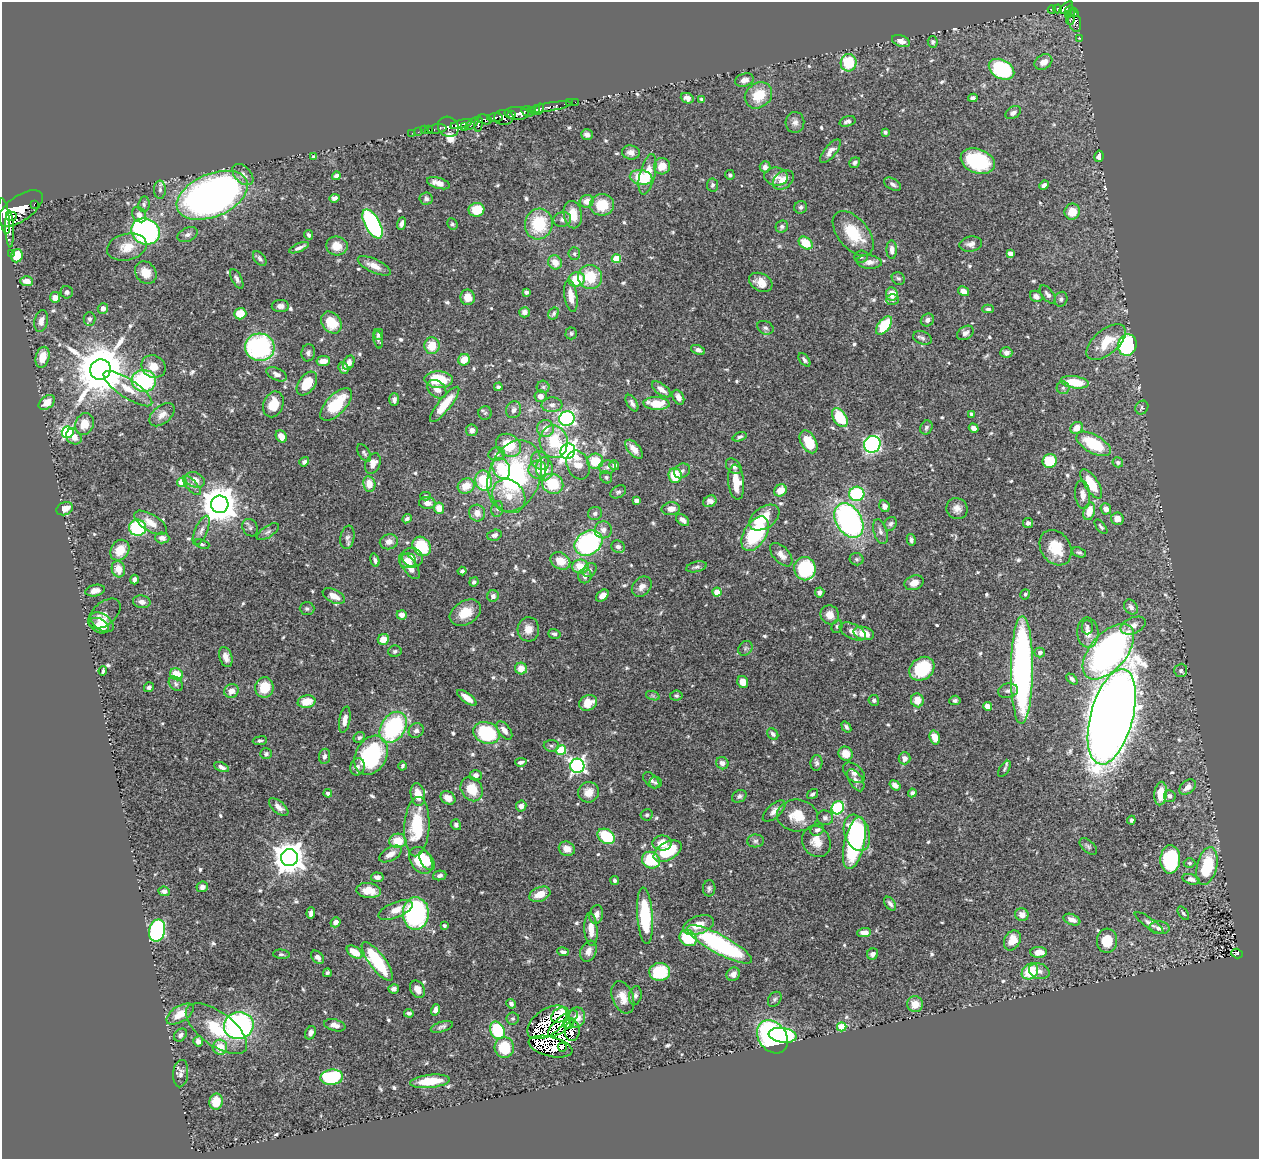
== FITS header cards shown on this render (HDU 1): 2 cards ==
NAXIS1  =                 1257
NAXIS2  =                 1157

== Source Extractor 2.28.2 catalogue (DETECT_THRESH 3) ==
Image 1257 x 1157 px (HDU 1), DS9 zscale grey, 1 PNG px = 1 image px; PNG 1261 x 1161 px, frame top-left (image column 1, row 1157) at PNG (2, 2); each listed source drawn as its Kron ellipse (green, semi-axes under 4 px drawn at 4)
Background 0.621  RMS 0.025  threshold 0.0738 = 3 sigma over >= 5 px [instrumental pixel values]
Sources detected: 661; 4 with non-positive FLUX_AUTO (blend fragments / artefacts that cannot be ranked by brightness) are neither listed nor drawn; of the other 657, the 500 brightest by FLUX_AUTO listed and drawn (157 fainter detections omitted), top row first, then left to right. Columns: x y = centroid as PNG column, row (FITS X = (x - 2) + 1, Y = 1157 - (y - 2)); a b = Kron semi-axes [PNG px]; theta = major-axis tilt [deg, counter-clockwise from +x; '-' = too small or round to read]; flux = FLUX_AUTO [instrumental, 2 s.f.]
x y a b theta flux
1066 8 8 4 39 210
1057 9 4 3 - 74
1052 10 4 3 - 53
1070 11 5 5 - 160
1074 13 4 3 - 190
1068 15 4 3 - 93
1070 20 5 2 - 43
1074 21 11 6 -73 120
1080 38 3 3 - 4
901 41 9 5 -22 11
933 42 6 5 - 3.9
1043 62 9 7 31 15
849 63 9 8 - 81
1001 69 13 9 -28 170
744 80 9 6 16 10
758 95 14 12 39 43
687 98 7 5 -23 7.7
973 98 4 4 - 6.9
701 99 4 3 - 3.1
575 102 3 2 - 4.8
570 103 2 2 - 3.1
550 107 22 3 9 200
539 109 6 4 63 310
535 110 5 3 - 270
528 111 7 5 -13 340
517 113 12 6 -5 1500
1013 113 8 5 32 7.5
512 115 3 2 - 260
495 117 7 4 4 170
504 117 9 7 1 410
484 119 8 4 -14 570
847 121 8 5 16 5
795 122 10 9 - 8.7
461 124 11 4 13 800
472 124 8 3 42 170
478 124 7 4 83 190
448 127 11 9 -36 670
464 127 3 2 - 120
437 129 9 4 8 46
424 130 3 2 - 7
429 130 2 2 - 7.2
418 132 2 2 - 5.8
885 132 4 3 - 3.2
412 133 2 2 - 3.1
587 135 6 5 - 6
830 151 14 6 50 10
631 152 9 7 -8 9.9
1099 156 6 4 78 9.1
314 157 4 4 - 4.1
978 161 17 12 -20 130
855 163 6 5 - 4.5
662 166 8 8 - 22
765 167 5 5 - 6.6
243 174 12 8 -46 9.2
647 174 20 7 76 31
730 175 5 4 - 3.2
336 176 4 4 - 5.8
776 176 12 9 -6 10
641 177 11 7 -11 70
783 180 12 8 40 19
438 183 12 5 -17 14
893 184 9 5 -31 5.7
713 185 6 5 - 3.5
1044 185 5 4 - 7.2
160 190 9 6 -90 5.6
212 195 37 21 23 1100
334 198 5 4 - 6.2
426 199 6 6 - 4.9
587 201 7 6 - 13
34 204 3 3 - 34
144 204 8 5 83 4.1
602 205 12 11 - 44
801 207 6 6 - 4.2
20 208 26 12 35 2800
476 210 8 7 - 41
1072 212 8 7 - 28
139 215 8 6 -54 9.7
573 215 14 9 -80 27
4 216 18 5 -81 1900
11 216 5 3 - 380
562 219 9 7 17 6.8
372 224 16 7 -61 280
402 224 6 4 70 7.2
452 224 6 5 - 3.2
539 224 15 14 - 84
782 226 6 6 - 5.2
10 229 18 3 -87 390
145 231 15 12 -26 480
853 233 26 15 -50 63
188 235 10 6 25 6.6
308 235 5 4 - 4
806 243 7 5 -40 41
971 244 11 7 8 8.6
337 246 11 9 -5 23
127 247 20 13 13 28
299 248 10 3 24 6.3
892 250 9 5 -88 9
1010 253 4 4 - 14
11 254 3 2 - 3.3
574 254 6 5 - 3.1
17 256 6 6 - 39
861 256 7 6 - 4.4
260 258 8 5 -49 4.2
616 258 4 4 - 47
555 262 7 6 - 19
869 262 12 6 -5 9.3
374 266 18 6 -25 18
146 273 12 10 -52 26
590 277 12 12 - 51
898 278 7 6 - 3.7
237 279 10 5 -62 5.4
577 279 8 7 - 44
27 281 6 5 - 16
761 282 12 8 -27 19
963 291 6 4 -31 13
67 292 6 6 - 4.1
526 292 4 3 - 4.5
892 294 7 6 - 21
1048 294 11 5 -51 5.6
571 296 16 6 -81 19
1036 296 6 5 - 7
55 297 5 5 - 13
468 297 8 7 - 19
1061 299 7 6 - 4.5
892 300 6 5 - 3.9
280 306 8 6 0 7.8
103 308 5 5 - 8.4
988 309 6 4 0 3.5
524 312 5 5 - 9.9
554 313 6 5 - 3.6
240 314 6 5 - 29
89 319 6 6 - 4.1
927 320 7 6 - 5.9
41 321 11 6 77 9.9
331 323 12 9 -53 39
884 325 11 5 51 65
765 328 9 6 -26 4.6
571 333 6 6 - 3.4
965 333 9 6 32 6.3
379 334 5 4 - 4.1
922 338 9 6 -22 4.8
378 339 9 4 -76 3.8
1106 342 23 12 40 49
1127 345 11 9 76 190
432 346 8 7 - 31
260 347 15 13 -5 240
698 350 7 4 -24 5.8
308 353 8 6 81 5.5
1006 353 6 5 - 8.2
42 357 10 7 75 19
464 360 6 5 - 22
804 360 8 4 -54 4.4
323 361 6 5 - 16
349 363 7 5 62 9.6
153 366 12 11 - 21
344 368 6 5 - 5
101 370 10 10 - 10000
277 374 11 6 -25 8.7
439 380 14 8 -3 56
144 381 12 11 - 190
1075 382 14 6 -8 51
307 384 13 8 55 40
498 387 4 4 - 3.8
543 387 6 6 - 3.7
1063 388 6 6 - 4.1
128 389 29 9 -34 32
437 389 11 7 -42 13
661 389 11 5 -37 12
540 396 6 6 - 12
678 397 8 5 -63 12
394 400 6 5 - 6.4
47 402 9 6 37 19
632 403 9 5 -60 6
273 404 13 10 68 30
336 404 20 10 46 74
445 404 22 6 51 41
657 404 13 6 -3 41
552 405 10 7 3 7.7
1142 407 7 6 - 3.6
514 410 8 7 - 7.5
485 413 7 6 - 3.5
971 414 4 4 - 3.1
162 415 15 9 40 13
840 418 10 6 -56 69
567 419 8 7 - 350
84 424 11 9 68 27
545 428 8 8 - 17
926 428 7 6 - 3.8
974 428 5 4 - 7.7
1076 428 6 5 - 19
472 430 6 6 - 8.3
68 432 6 6 - 210
281 436 6 5 - 14
74 437 8 7 - 14
739 437 7 4 20 3.6
554 442 16 14 -81 65
808 442 12 7 -60 44
872 444 8 8 - 290
1094 444 19 9 -29 79
509 445 13 10 -33 59
634 449 11 6 -48 16
568 451 8 7 - 790
364 453 9 5 -57 3.9
496 454 8 7 - 8.7
540 460 9 8 - 13
595 461 8 7 - 42
1050 461 7 7 - 58
304 462 5 4 - 4.7
1118 462 5 5 - 4.5
373 463 11 7 66 15
578 465 15 11 -67 28
614 465 5 5 - 6.6
734 466 9 6 -47 7.1
607 467 8 6 4 6.4
501 468 11 8 -64 56
537 469 9 8 - 16
544 469 11 8 -86 32
682 471 8 6 37 5.4
675 475 7 6 - 51
514 476 37 26 71 280
606 477 6 5 - 3.2
195 480 10 7 -25 14
484 481 10 8 -78 92
182 482 5 4 - 42
736 482 17 8 -84 37
369 484 8 6 -79 23
553 484 11 9 -31 64
1091 484 17 7 -58 46
192 486 12 5 -48 6.3
466 486 8 7 - 26
780 490 7 5 39 23
618 492 8 6 31 3.6
857 494 7 7 - 130
1083 495 14 7 -83 12
426 496 5 4 - 3.2
509 496 18 15 -48 33
636 500 4 4 - 8.6
710 501 7 5 29 7.3
427 503 8 6 -4 13
220 504 9 9 - 4400
885 506 6 5 - 7.5
439 508 5 5 - 24
64 509 8 6 23 18
497 509 8 6 79 4.8
671 509 9 6 5 13
957 509 11 10 - 12
1106 509 6 5 - 10
1089 511 9 5 74 27
477 513 8 8 - 14
595 513 7 6 - 5
764 518 17 10 34 38
407 519 5 4 - 4.9
1117 519 6 6 - 14
683 520 7 5 -39 6.5
849 521 18 12 -58 440
151 523 18 8 -31 21
1028 523 5 5 - 5.3
891 524 7 6 - 4.4
1101 527 9 4 -51 4
138 528 8 8 - 140
250 528 9 7 -59 4.9
201 530 16 6 66 8.7
603 530 8 8 - 9.6
268 532 13 5 33 6.7
880 532 13 6 -72 7.6
755 534 19 11 59 140
494 535 7 5 15 6.7
347 537 12 7 80 7
162 538 7 5 -4 7.9
911 540 6 4 -78 4.5
389 542 9 7 14 10
589 543 15 11 34 240
202 544 8 4 -19 3.1
422 546 10 8 -53 70
618 547 7 6 - 7.1
1056 548 19 14 -56 42
120 550 11 9 57 30
1079 552 7 4 -22 3.5
781 555 14 8 -47 13
412 558 11 9 -28 15
857 559 7 6 - 3.4
375 560 7 4 -74 4.4
408 561 8 7 - 14
560 561 10 8 -32 25
409 566 15 7 -55 22
580 566 8 7 - 33
696 567 10 5 14 4.8
118 569 8 6 -73 19
805 569 11 10 - 140
590 570 8 6 50 4.9
462 571 4 3 - 3.5
585 576 7 6 - 6.8
134 579 5 4 - 5.6
474 582 5 4 - 4.1
914 583 10 7 20 15
642 587 11 8 47 11
95 591 10 5 13 10
717 592 4 4 - 29
820 592 5 5 - 6.6
1025 594 5 4 - 3.5
334 596 12 6 -26 17
493 596 6 5 - 7.1
602 596 7 5 40 12
142 602 9 6 -10 8.4
1131 607 8 6 -55 6.5
307 608 7 6 - 4.1
465 613 17 11 31 33
104 614 19 11 40 12
402 615 5 4 - 12
830 615 10 9 - 16
102 622 13 8 -35 18
99 626 11 7 -25 24
837 626 7 5 75 3.9
1133 626 13 7 24 12
1087 627 7 5 -89 4.3
528 629 12 10 87 17
853 631 14 7 -26 11
864 633 10 6 -14 24
1088 633 15 10 -87 17
554 634 6 4 -17 4.4
383 639 6 5 - 19
745 648 8 6 47 4.3
395 651 6 5 - 3.8
1040 652 5 5 - 4.7
1108 652 33 18 49 590
226 657 10 6 -72 12
521 668 6 6 - 17
922 669 14 11 37 83
1022 670 54 11 90 630
1181 670 7 6 - 5
103 671 5 3 - 3.4
176 674 7 5 -35 35
1072 679 6 4 -45 4.5
743 682 6 5 - 19
176 684 8 6 -47 4.1
149 687 5 4 - 5.2
264 687 10 9 - 36
231 691 7 6 - 15
1008 691 10 7 10 6
653 696 7 4 -19 3.6
676 696 6 5 - 3.1
467 698 11 5 -37 19
874 700 5 5 - 4.3
917 700 7 6 - 21
955 700 6 5 - 4.7
307 702 9 6 11 32
588 703 9 7 27 24
987 706 4 4 - 11
1112 717 49 21 75 4700
345 720 13 5 79 12
393 727 17 12 56 210
846 727 6 4 -53 4.5
416 730 8 7 - 6.9
504 730 11 6 -53 10
486 733 13 10 -19 120
773 734 6 5 - 4.8
359 737 6 5 - 3.8
935 738 7 5 -73 19
260 741 7 4 10 3.1
551 746 7 5 -3 3.7
561 750 5 5 - 86
266 754 6 5 - 3.5
846 754 7 7 - 22
371 755 21 15 62 180
325 756 8 5 81 6
905 758 6 6 - 8.6
521 762 5 3 - 5
722 763 6 6 - 7.9
816 763 8 6 87 4.4
403 766 4 3 - 3.6
577 766 7 7 - 460
221 767 8 4 -25 5.9
358 767 9 7 76 7.3
1004 769 9 4 57 3.2
854 773 13 8 -40 9
476 775 6 5 - 7.3
651 780 9 6 -45 4.8
856 780 12 6 -59 9.6
656 783 6 6 - 3.4
895 785 6 4 -36 7
1188 787 9 6 41 12
472 789 13 10 -57 39
588 792 11 10 - 19
328 793 4 4 - 5.6
912 793 4 4 - 4.4
418 794 12 7 -79 24
812 794 6 4 35 3.9
1161 794 12 6 85 36
739 796 8 6 30 4.9
1170 796 6 6 - 5.8
448 798 8 6 -32 14
521 806 5 5 - 8.7
279 807 12 6 -41 10
838 808 7 6 - 120
774 811 14 6 42 10
647 815 6 5 - 3.3
797 815 20 16 -4 37
825 818 8 7 - 6
1131 820 4 3 - 4.4
456 825 5 5 - 4.8
417 827 30 12 87 95
817 830 7 5 27 5.9
857 833 19 12 -70 190
606 836 9 7 -33 84
398 841 8 7 - 34
755 841 8 6 2 4.8
816 841 16 13 -59 23
662 843 10 7 3 25
854 843 27 10 77 170
1088 846 10 6 -42 4.4
567 849 8 7 - 17
668 851 15 9 29 74
390 854 12 6 30 14
289 858 8 8 - 2900
1170 859 14 10 88 140
421 860 14 10 -57 52
427 860 11 6 -58 26
651 860 9 8 - 77
1189 863 6 4 -2 3.2
1207 866 19 10 77 78
440 875 7 4 12 5
377 877 6 4 -5 5.1
1191 879 9 5 -14 7.7
615 881 4 4 - 3.6
202 887 6 5 - 5.7
709 888 8 6 86 4.3
369 890 12 7 -6 28
164 891 6 4 -7 5
540 894 11 7 22 24
890 904 8 5 -53 5.5
396 910 18 7 22 18
311 913 6 4 86 6.5
416 913 16 13 89 320
1183 913 7 4 -54 3.3
596 914 9 6 75 9.8
1022 915 7 6 - 12
645 916 28 8 -86 120
1072 920 9 5 -22 9.9
335 922 5 5 - 9.6
1149 923 17 5 -35 7
698 925 16 9 20 26
444 926 4 3 - 4.1
1159 928 10 6 -3 8.9
591 929 17 6 -86 22
157 931 11 8 76 310
864 933 7 4 3 14
688 938 9 7 -38 84
1012 940 11 7 62 22
1107 941 12 10 86 35
720 944 36 9 -28 270
588 951 11 7 67 11
355 952 9 5 -34 30
563 952 6 4 -10 4.4
1038 952 8 5 1 19
1237 953 6 4 -17 34
281 954 8 4 -5 3.3
873 954 6 5 - 8.4
318 957 7 5 -48 8.2
377 961 23 8 -53 130
1030 971 9 7 41 57
1039 971 10 7 -18 8.7
660 972 10 9 - 86
327 973 4 3 - 3.9
733 974 7 6 - 9.5
394 989 5 4 - 5.6
418 989 9 7 -60 13
635 996 9 6 78 5.4
623 997 17 10 -69 21
775 999 8 6 53 4.1
511 1004 5 4 - 5.5
915 1004 8 8 - 20
435 1010 6 4 74 8
409 1013 5 3 - 4.3
180 1014 15 8 32 25
560 1015 10 6 35 22
577 1017 10 8 86 11
513 1019 6 6 - 3.5
547 1022 22 13 35 15
563 1024 18 7 40 12
569 1024 6 2 53 8.7
335 1025 11 5 -14 10
239 1026 15 13 12 350
442 1027 11 5 17 5.5
842 1027 5 4 - 56
216 1029 36 16 -37 66
497 1030 9 7 -64 93
572 1031 10 7 87 16
311 1033 7 5 62 7
180 1035 7 5 43 4.8
783 1035 14 7 -9 110
773 1037 18 13 -52 510
198 1041 5 5 - 9.2
220 1047 7 7 - 29
504 1047 10 9 - 62
550 1047 22 10 -14 5.8
562 1047 4 4 - 6.9
181 1074 14 7 84 8.4
332 1077 11 7 6 150
430 1081 20 6 6 50
216 1102 8 6 76 32
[157 fainter detections neither listed nor drawn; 4 non-positive-flux detections neither listed nor drawn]